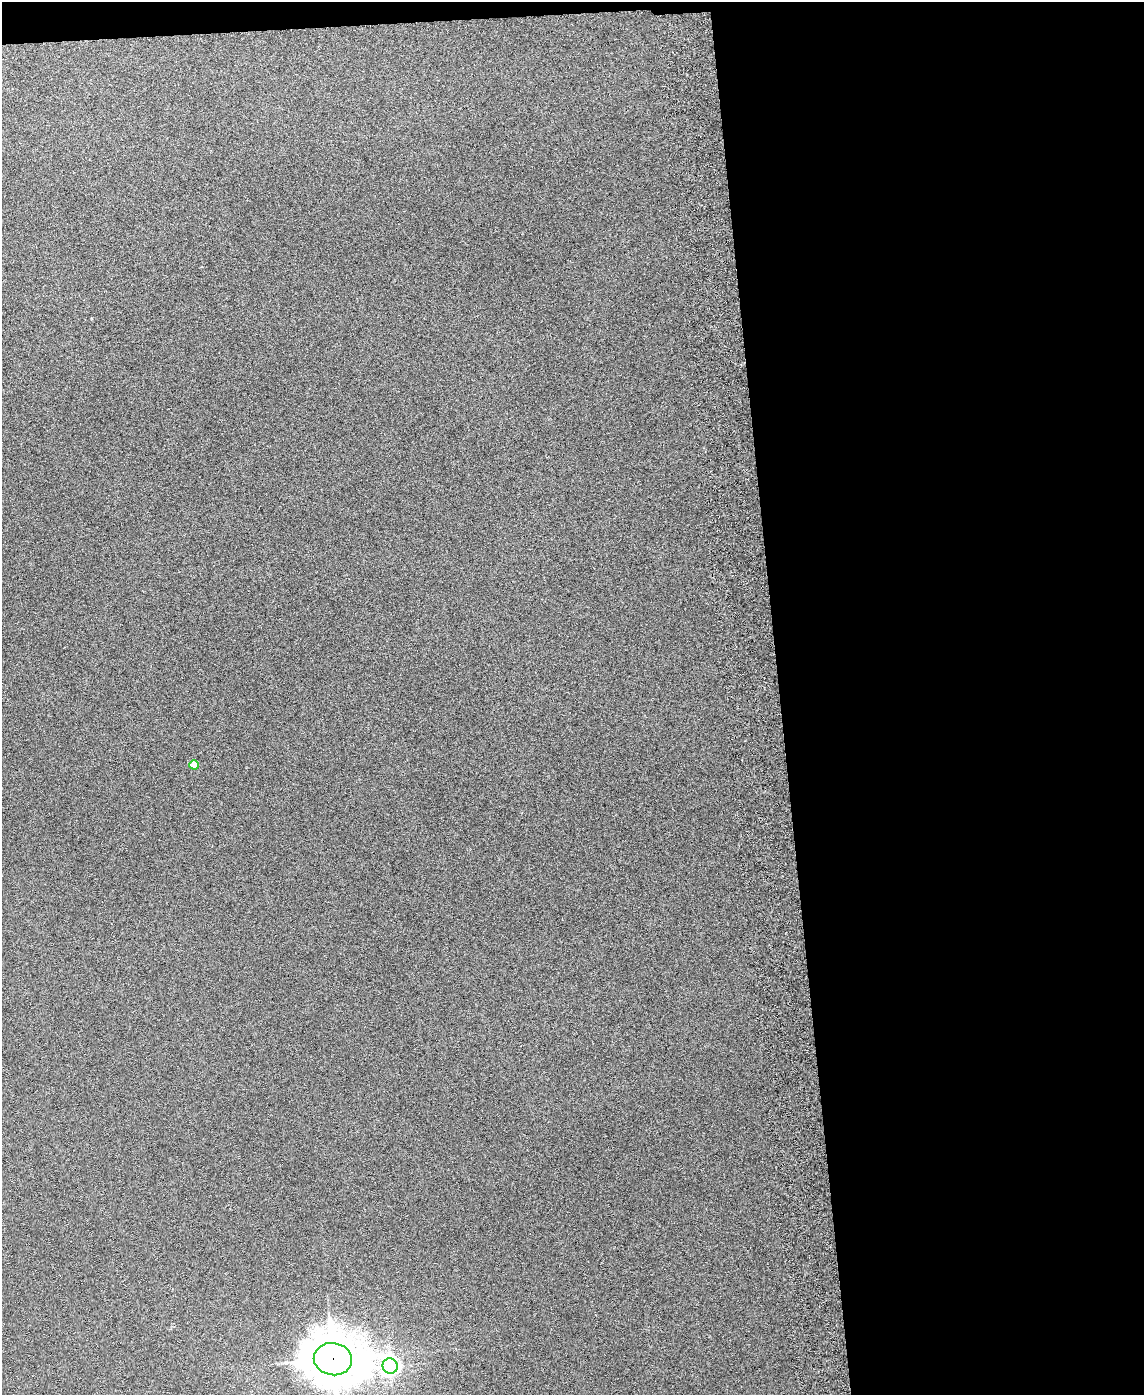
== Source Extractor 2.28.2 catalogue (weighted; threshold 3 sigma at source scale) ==
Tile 4 of 4 x 3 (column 4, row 1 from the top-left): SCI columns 3487-4628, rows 3030-4422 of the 4685 x 4565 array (HDU 1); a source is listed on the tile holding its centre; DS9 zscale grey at full resolution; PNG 1146 x 1397 px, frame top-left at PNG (2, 2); each listed source drawn as its Kron ellipse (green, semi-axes under 4 px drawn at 4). Shown black and unused: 33% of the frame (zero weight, under 3 of 6 exposures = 3% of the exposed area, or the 3 px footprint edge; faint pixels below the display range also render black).
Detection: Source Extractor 2.28.2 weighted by HDU 2 'WHT'; one run over the whole footprint, this tile lists its part. Background 0.0497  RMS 0.0075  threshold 0.0307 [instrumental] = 3 sigma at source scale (4.09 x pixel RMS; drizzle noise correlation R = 1.36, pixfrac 0.8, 0.05/0.05 arcsec/px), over >= 5 px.
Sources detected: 3; all 3 listed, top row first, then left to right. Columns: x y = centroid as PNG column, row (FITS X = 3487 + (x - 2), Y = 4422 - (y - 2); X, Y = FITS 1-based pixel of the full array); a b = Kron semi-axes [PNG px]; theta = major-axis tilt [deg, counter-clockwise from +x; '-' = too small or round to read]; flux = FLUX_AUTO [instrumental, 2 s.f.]
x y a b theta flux
194 765 5 4 - 18
333 1359 19 16 -10 3000
390 1366 8 7 - 310
Overlapping masked pixels (flux is a lower limit): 1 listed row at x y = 333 1359
Isophote crosses this tile's border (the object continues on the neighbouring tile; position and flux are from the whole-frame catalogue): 1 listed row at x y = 333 1359